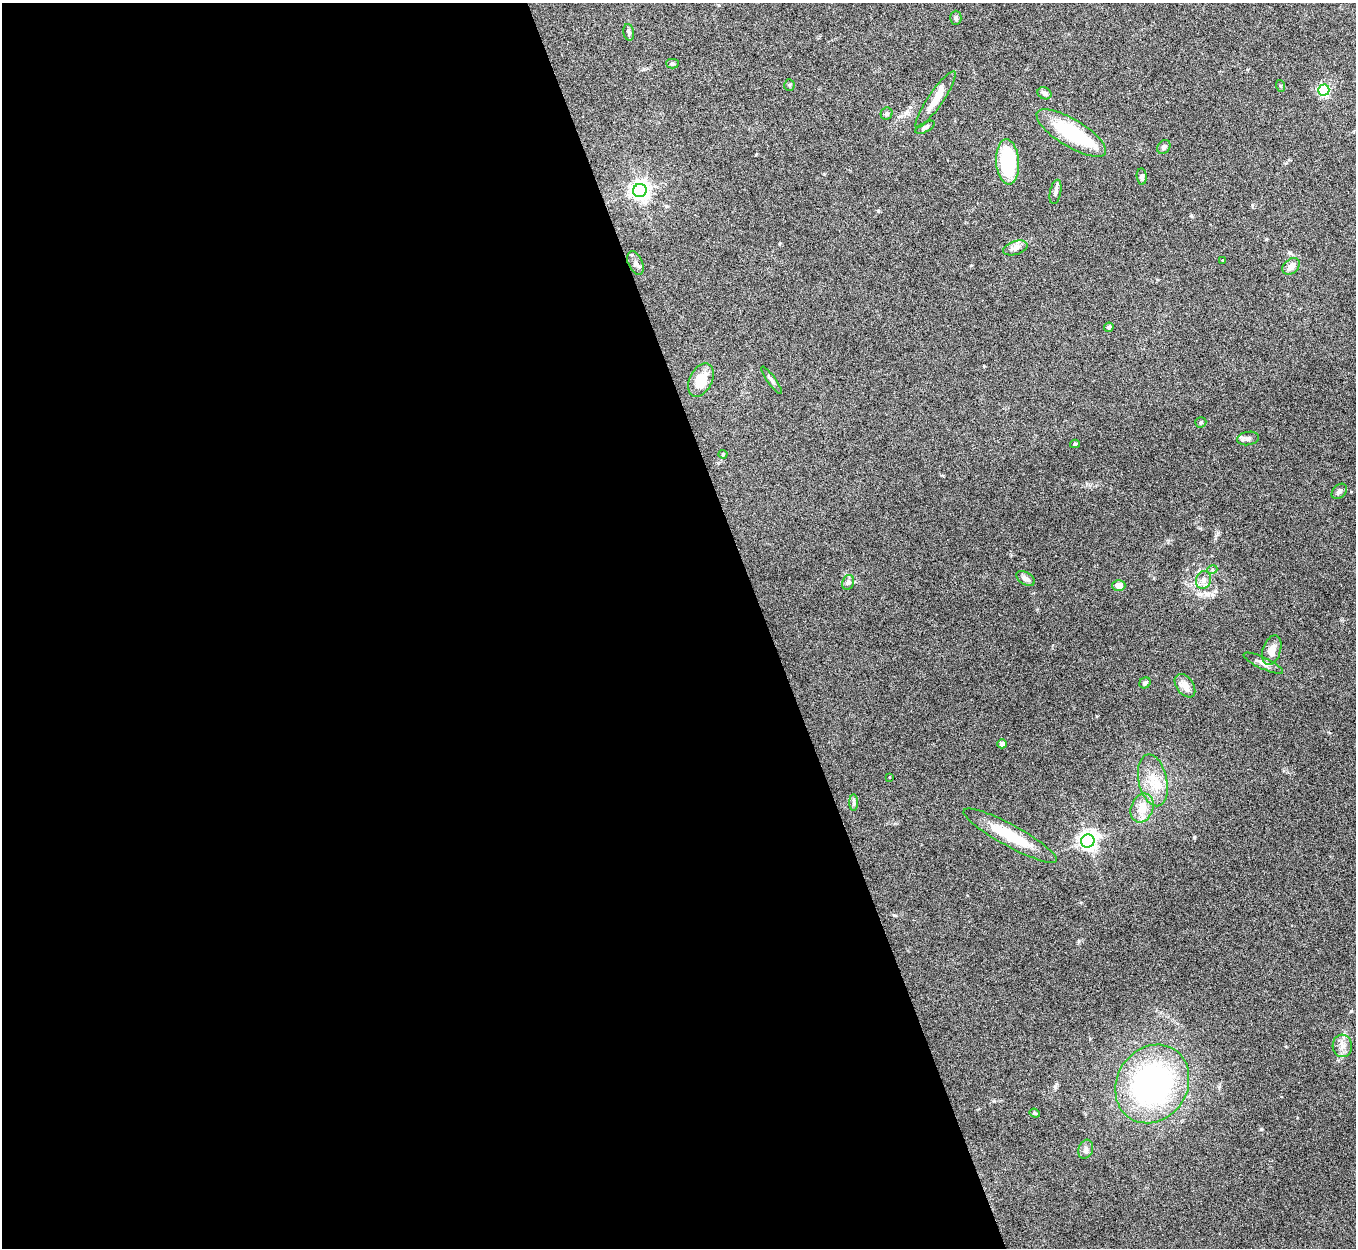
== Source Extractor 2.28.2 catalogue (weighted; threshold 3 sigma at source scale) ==
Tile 9 of 4 x 4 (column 1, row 3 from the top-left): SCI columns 4-1357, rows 1397-2642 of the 5425 x 5409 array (HDU 1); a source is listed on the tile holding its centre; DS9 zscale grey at full resolution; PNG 1358 x 1250 px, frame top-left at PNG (2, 3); each listed source drawn as its Kron ellipse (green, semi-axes under 4 px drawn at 4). Shown black and unused: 57% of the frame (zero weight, under 5 of 10 exposures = <1% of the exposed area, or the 3 px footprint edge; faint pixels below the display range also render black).
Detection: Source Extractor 2.28.2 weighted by HDU 2 'WHT'; one run over the whole footprint, this tile lists its part. Background 0.161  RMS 0.0059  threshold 0.0242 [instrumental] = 3 sigma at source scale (4.09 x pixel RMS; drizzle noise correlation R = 1.36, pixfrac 0.8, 0.05/0.05 arcsec/px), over >= 5 px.
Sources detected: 50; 1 inside a brighter object's white glare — neither listed nor drawn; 1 inside a brighter listed object's ellipse — not listed separately; the other 48 listed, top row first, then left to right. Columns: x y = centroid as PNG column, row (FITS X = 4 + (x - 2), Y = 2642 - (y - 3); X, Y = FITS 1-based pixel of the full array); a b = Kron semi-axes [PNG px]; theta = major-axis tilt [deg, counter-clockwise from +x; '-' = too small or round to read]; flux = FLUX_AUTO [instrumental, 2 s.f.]
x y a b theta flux
956 18 7 5 88 1.1
629 32 8 5 -81 1.2
672 64 6 5 - 0.89
789 85 5 5 - 0.8
1281 86 6 4 -71 0.59
1324 90 5 5 - 73
1044 93 7 5 -26 2.3
935 100 34 7 55 9.4
887 114 6 5 - 1.4
925 127 10 5 27 1.5
1071 133 40 13 -31 38
1164 147 7 6 - 1.6
1008 162 23 11 -86 38
1142 176 8 5 -85 1.6
640 190 7 6 - 290
1056 192 12 5 78 2.1
1015 248 13 6 18 3.3
1223 260 3 3 - 0.47
635 263 12 7 -66 2.5
1291 266 10 7 40 3.5
1109 327 5 4 - 1
701 380 17 11 63 11
772 380 16 3 -54 1.4
1201 422 6 5 - 1.1
1248 438 11 6 11 2.3
1075 444 5 4 - 0.94
723 454 4 4 - 0.54
1339 491 9 6 47 1.7
1212 570 5 3 - 0.67
1026 578 10 6 -33 2.4
1204 580 9 7 72 2.6
848 582 7 6 - 1.4
1119 586 6 5 - 4.5
1272 650 15 9 72 5.3
1263 663 21 6 -25 3.3
1145 683 6 5 - 1.4
1185 686 13 8 -54 5.5
1002 744 4 4 - 2.1
889 777 4 2 - 0.33
1153 780 26 14 -78 13
854 803 8 4 90 1.2
1142 808 15 11 69 8.2
1010 836 53 11 -29 22
1088 841 7 6 - 260
1342 1046 11 9 -84 3.6
1152 1084 41 35 57 140
1035 1113 5 4 - 0.76
1086 1149 10 7 70 2.1
Unlisted compact peaks at least as high as the median listed source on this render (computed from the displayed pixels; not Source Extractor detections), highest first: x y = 1194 837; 1055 1087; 894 915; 878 211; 1290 253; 1219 1087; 994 1101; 984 366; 1079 941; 1191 216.